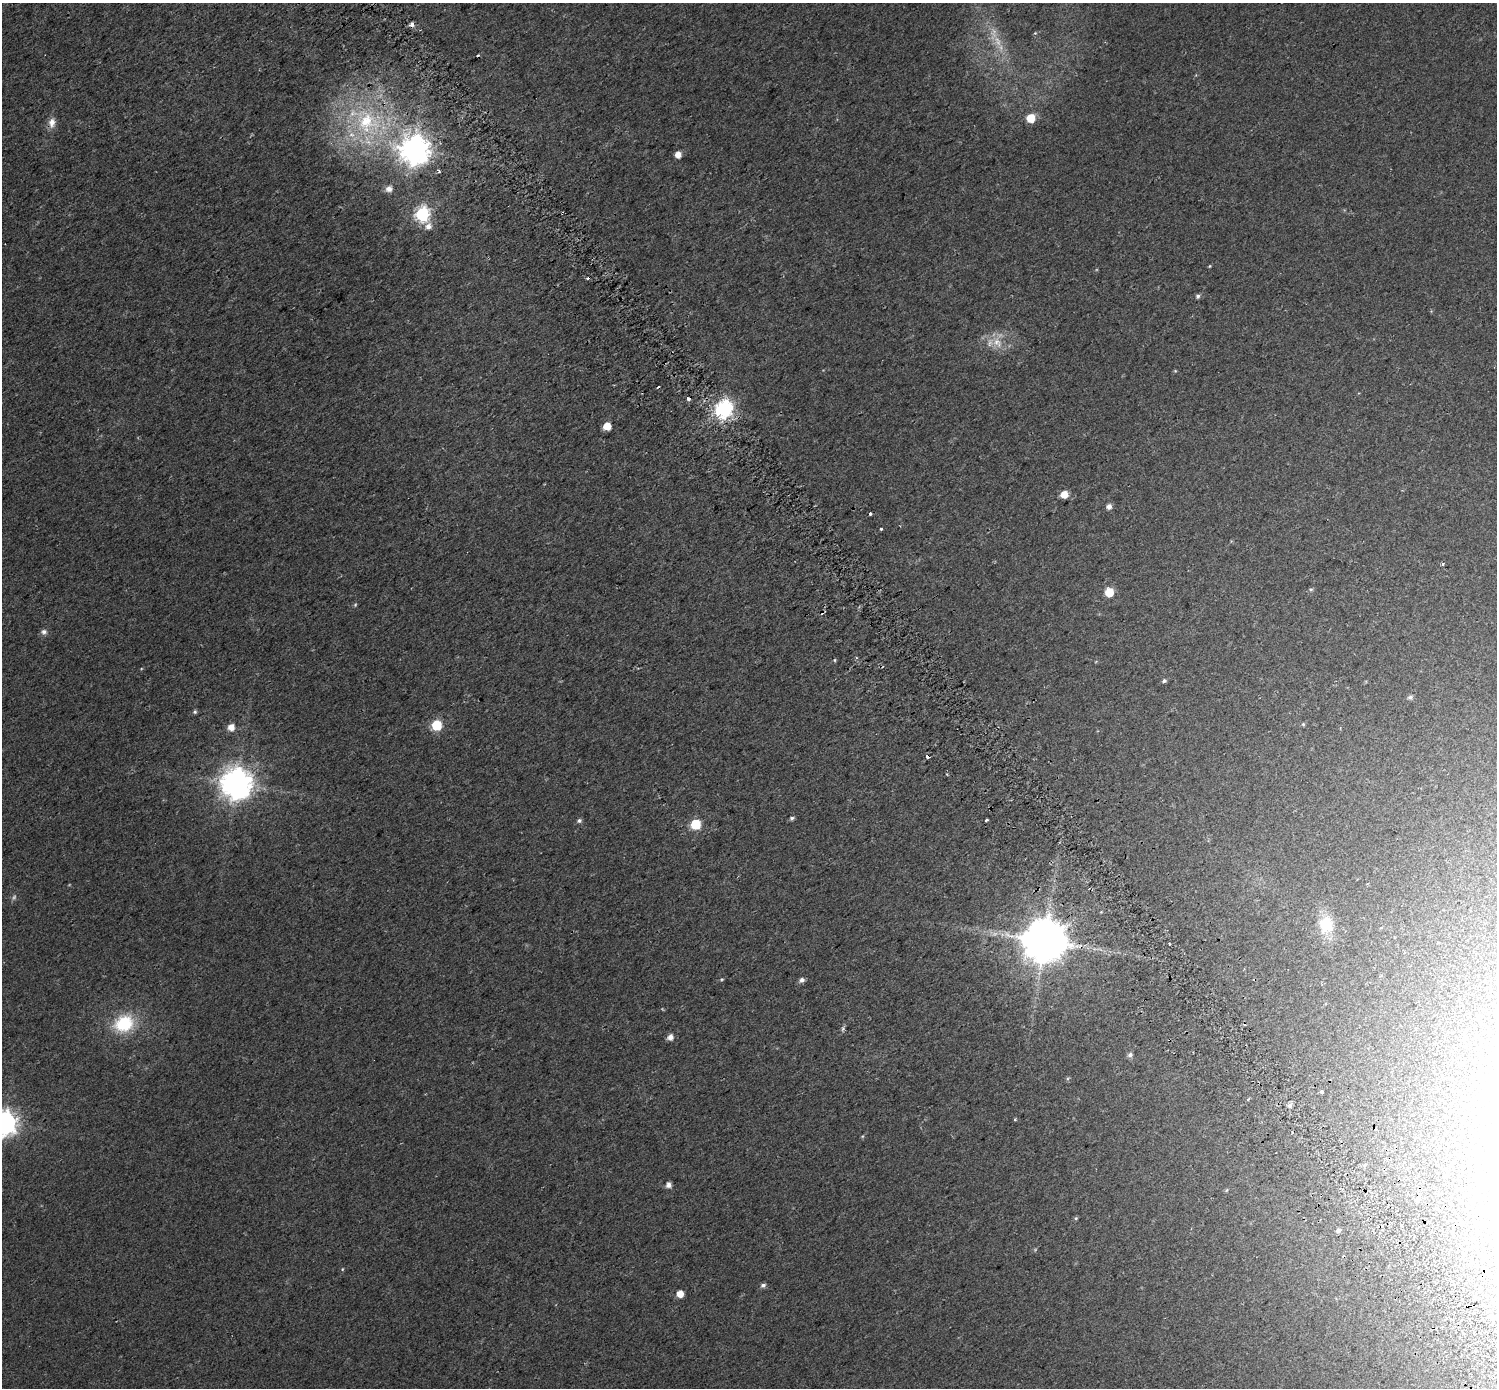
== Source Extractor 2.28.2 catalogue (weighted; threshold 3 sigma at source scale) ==
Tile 6 of 4 x 4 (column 2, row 2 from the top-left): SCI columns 1556-3050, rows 2993-4378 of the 6105 x 6047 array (HDU 1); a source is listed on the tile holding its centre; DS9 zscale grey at full resolution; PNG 1499 x 1390 px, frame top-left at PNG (2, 3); no overlay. Shown black and unused: <1% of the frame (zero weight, under 2 of 3 exposures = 4% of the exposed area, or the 3 px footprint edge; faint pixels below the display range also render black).
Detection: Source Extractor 2.28.2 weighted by HDU 2 'WHT'; one run over the whole footprint, this tile lists its part. Background 0.0303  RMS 0.01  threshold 0.047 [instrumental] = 3 sigma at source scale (4.5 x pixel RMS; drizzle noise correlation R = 1.50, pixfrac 1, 0.0396/0.0396 arcsec/px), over >= 5 px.
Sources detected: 70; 4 too faint to see at this stretch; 8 cosmic-ray / hot-pixel residue — not listed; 1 inside a brighter listed object's ellipse — not listed separately; the other 57 listed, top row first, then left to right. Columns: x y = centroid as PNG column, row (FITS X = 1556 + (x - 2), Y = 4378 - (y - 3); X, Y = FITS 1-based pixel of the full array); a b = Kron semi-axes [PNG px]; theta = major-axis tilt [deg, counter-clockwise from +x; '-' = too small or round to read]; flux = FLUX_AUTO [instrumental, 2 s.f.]
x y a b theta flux
1035 33 4 4 - 1.1
1031 118 6 5 - 28
367 122 48 37 -51 130
52 123 13 9 89 7.9
415 150 10 10 - 1400
678 154 5 5 - 9.7
389 189 6 6 - 7
422 214 7 7 - 190
428 226 7 7 - 6
1209 266 4 4 - 0.9
1198 296 6 5 - 2.5
997 342 19 12 -56 15
688 399 3 3 - 37
724 409 7 7 - 350
607 426 6 5 - 18
1064 494 6 5 - 15
1109 506 6 6 - 4.9
870 513 3 3 - 6.3
881 529 3 3 - 5.7
1442 564 3 3 - 3.2
1311 589 5 5 - 1.5
1109 592 6 6 - 29
44 632 9 7 -5 3.6
834 660 4 4 - 1.1
1164 681 5 5 - 2.1
1410 697 6 5 - 2.6
195 712 6 5 - 1.8
1303 724 5 4 - 1.4
437 725 6 6 - 65
231 727 6 6 - 10
927 756 4 3 - 6.5
236 784 10 10 - 1700
792 818 6 4 18 2
986 820 4 2 - 1.5
579 821 6 5 - 2.5
696 824 6 6 - 57
1326 924 19 15 88 31
1044 941 12 12 - 4500
722 979 5 4 - 1.1
802 980 5 5 - 4.1
124 1024 23 18 24 52
670 1037 6 5 - 6.4
1130 1055 6 5 - 3
1321 1092 4 3 - 5.9
1289 1105 6 5 - 3
1015 1119 3 3 - 1.5
5 1123 9 8 - 810
1446 1176 4 3 - 1.3
669 1185 5 5 - 5.4
1227 1190 5 3 - 0.92
1418 1200 5 5 - 2
1493 1212 10 5 -83 2.9
1076 1218 5 4 - 1.3
1338 1230 5 4 - 2.6
342 1269 5 3 - 0.94
763 1285 7 5 15 2.9
680 1294 5 5 - 12
Overlapping masked pixels (flux is a lower limit): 2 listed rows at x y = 927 756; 1044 941
Isophote crosses this tile's border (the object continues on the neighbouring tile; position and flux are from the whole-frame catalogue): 1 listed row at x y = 5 1123